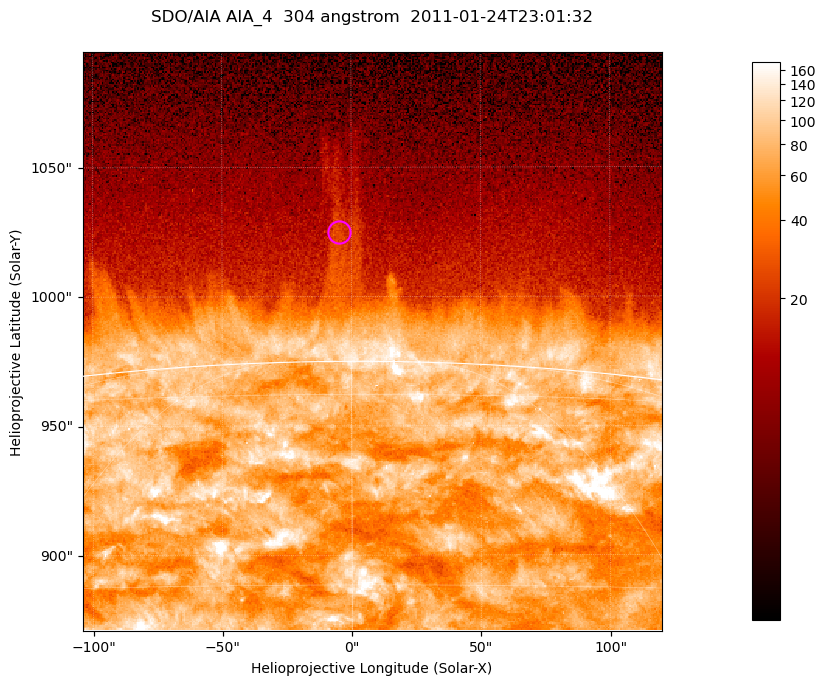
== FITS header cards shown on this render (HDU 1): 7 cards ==
TELESCOP= 'SDO/AIA '           / For AIA: SDO/AIA
INSTRUME= 'AIA_4   '           / For AIA: AIA_ATA1, AIA_ATA2, AIA_ATA3 or AIA_AT
WAVELNTH=                  304 / [angstrom] Wavelength
WAVEUNIT= 'angstrom'           / Wavelength unit: angstrom
DATE-OBS= '2011-01-24T23:01:32.125' / [ISO] Date when observation started; ISO 8
CTYPE1  = 'HPLN-TAN'           / CTYPE1; Typically HPLN
CTYPE2  = 'HPLT-TAN'           / CTYPE2; Typically HPLT

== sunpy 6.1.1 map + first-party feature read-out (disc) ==
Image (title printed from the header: SDO/AIA AIA_4  304 angstrom  2011-01-24T23:01:32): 373 x 373 px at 0.6 arcsec/px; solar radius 975 arcsec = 1625 px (partial field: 0.8% of the solar disc is inside the frame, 46% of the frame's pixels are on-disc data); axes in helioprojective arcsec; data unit not stated in the header (colour bar unlabelled)
Orientation: roll -0.132 deg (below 1 deg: not rotated)
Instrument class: DISC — disc imager (sunpy class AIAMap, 304 A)
Bright regions (active regions / flare kernels): reference = the on-disc median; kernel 3 px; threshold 5 sigma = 128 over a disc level ~71.9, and >= 1.15x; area >= 139 px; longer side >= 4 px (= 2.4 arcsec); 0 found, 0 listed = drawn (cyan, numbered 1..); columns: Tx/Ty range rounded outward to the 2 arcsec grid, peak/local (2 s.f.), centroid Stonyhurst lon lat
Off-limb structures (1.02-1.3 R_sun): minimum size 69 px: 6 found; the strongest spans PA ~0 deg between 1.03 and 1.09 R_sun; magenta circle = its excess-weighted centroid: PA ~0 deg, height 1.05 R_sun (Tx ~-4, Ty ~1024 arcsec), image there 1.9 x the reference